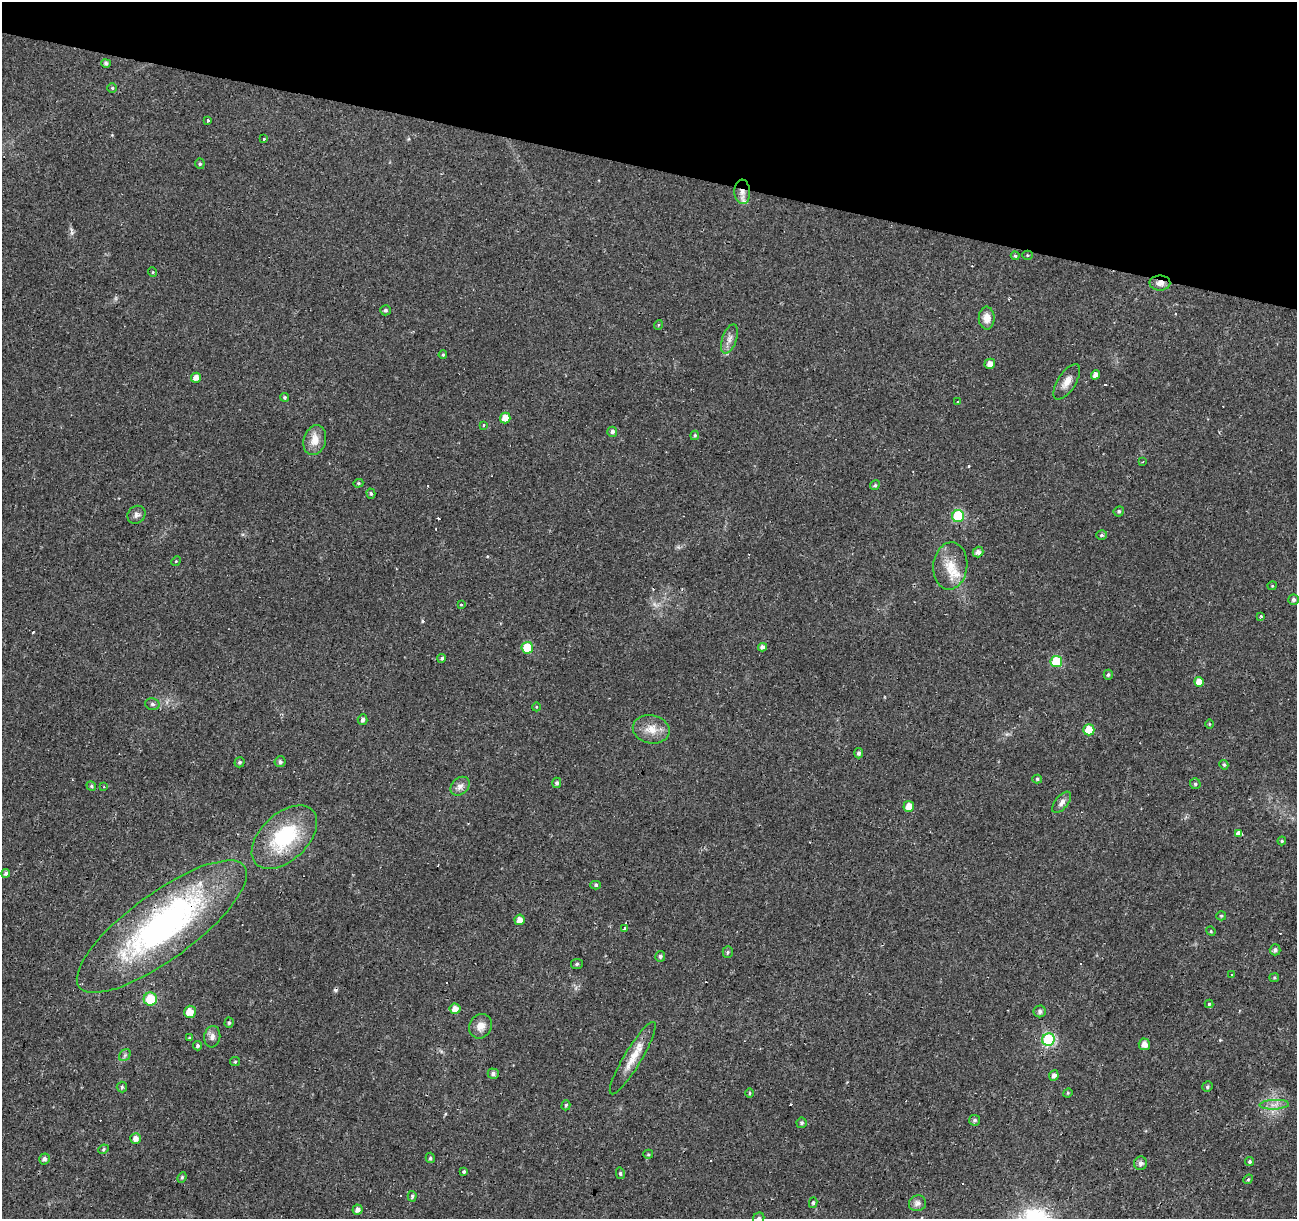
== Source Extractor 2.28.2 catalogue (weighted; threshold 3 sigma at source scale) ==
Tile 2 of 4 x 4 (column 2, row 1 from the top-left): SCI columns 1296-2590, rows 3868-5084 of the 5186 x 5364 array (HDU 1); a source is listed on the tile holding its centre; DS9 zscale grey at full resolution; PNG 1299 x 1221 px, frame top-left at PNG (2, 2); each listed source drawn as its Kron ellipse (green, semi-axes under 4 px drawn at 4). Shown black and unused: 14% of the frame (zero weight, under 2 of 3 exposures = <1% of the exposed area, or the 3 px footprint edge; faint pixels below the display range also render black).
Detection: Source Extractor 2.28.2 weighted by HDU 2 'WHT'; one run over the whole footprint, this tile lists its part. Background 0.024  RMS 0.0033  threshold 0.015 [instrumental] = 3 sigma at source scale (4.5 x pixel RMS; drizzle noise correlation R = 1.50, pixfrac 1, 0.0396/0.0396 arcsec/px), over >= 5 px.
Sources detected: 138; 1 inside a brighter object's white glare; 15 cosmic-ray / hot-pixel residue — neither listed nor drawn; the other 122 listed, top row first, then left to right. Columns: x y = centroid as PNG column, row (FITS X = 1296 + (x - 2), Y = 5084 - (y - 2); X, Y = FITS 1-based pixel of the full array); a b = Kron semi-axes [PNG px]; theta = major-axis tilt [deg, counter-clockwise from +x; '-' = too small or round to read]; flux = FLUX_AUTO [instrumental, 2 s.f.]
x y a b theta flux
106 63 5 4 - 0.78
112 88 5 4 - 0.45
208 120 3 3 - 83
264 138 3 3 - 1.3
200 164 5 4 - 0.5
742 192 12 8 -86 2.7
1028 255 5 4 - 0.39
1015 256 4 3 - 0.44
152 272 5 3 - 0.29
1160 283 10 7 -1 2
385 310 5 5 - 0.63
987 318 11 8 -89 3.1
658 325 5 3 - 0.34
729 339 15 7 70 1.9
443 355 4 3 - 0.41
990 364 5 5 - 2.2
1096 375 5 4 - 1.7
196 378 5 5 - 2
1067 382 20 9 57 3
285 397 4 4 - 0.52
958 402 4 3 - 0.38
505 418 5 5 - 3.7
484 425 3 3 - 0.9
612 432 5 5 - 0.87
695 435 5 3 - 0.44
315 440 15 11 72 3.9
1143 461 3 2 - 0.28
358 483 5 4 - 0.43
875 485 5 4 - 0.6
371 494 5 4 - 0.55
1119 511 5 5 - 0.6
136 515 9 8 - 1.3
958 516 6 6 - 28
1102 535 5 4 - 0.58
978 552 5 5 - 1.5
176 561 5 4 - 0.32
950 566 24 17 84 7.3
1272 586 4 4 - 0.34
1294 599 5 5 - 0.78
461 604 3 3 - 2.8
1261 616 3 3 - 1.9
762 647 4 4 - 1.3
527 648 6 5 - 12
442 658 4 4 - 0.55
1056 662 6 6 - 14
1108 675 5 4 - 0.61
1199 682 5 4 - 3.4
152 704 7 5 -14 0.75
536 707 4 3 - 0.26
363 720 5 5 - 0.92
1209 724 4 3 - 0.26
651 729 18 14 -11 4.6
1089 730 5 5 - 8.2
859 753 5 4 - 0.9
240 762 5 5 - 0.52
280 762 5 5 - 0.86
1224 765 5 4 - 0.55
1037 779 5 4 - 0.5
557 783 5 4 - 0.65
1195 784 5 5 - 0.64
91 786 5 4 - 0.46
460 786 11 8 45 1.7
104 787 3 2 - 0.47
1062 802 13 6 50 1.5
909 806 5 5 - 3.2
1238 833 4 3 - 18
284 837 39 23 43 25
1282 841 4 4 - 0.42
6 873 4 4 - 0.78
596 885 5 4 - 0.66
1221 916 5 4 - 0.44
520 920 5 5 - 2.4
162 927 102 33 36 96
624 928 3 3 - 1.5
1211 931 5 4 - 0.42
1275 950 5 5 - 0.92
728 952 5 5 - 0.51
660 956 5 5 - 0.78
577 964 6 5 - 0.61
1231 974 3 3 - 0.62
1274 978 5 4 - 0.38
150 999 6 6 - 9.2
1209 1004 4 4 - 0.38
455 1009 5 5 - 2.4
1040 1011 6 6 - 1
190 1012 6 5 - 3.7
229 1023 5 4 - 0.55
481 1026 12 11 - 2.8
212 1037 11 8 81 1.6
190 1038 3 2 - 0.34
1048 1040 6 6 - 38
1144 1044 6 5 - 2.2
198 1046 4 4 - 0.65
125 1055 7 5 47 0.76
633 1058 42 8 59 5.9
235 1062 5 4 - 0.38
493 1074 5 5 - 0.98
1054 1076 5 5 - 1.5
122 1087 5 5 - 0.55
1207 1087 5 5 - 0.53
750 1093 5 3 - 0.38
1068 1093 5 4 - 0.41
566 1105 5 4 - 0.5
1274 1105 15 5 2 1.8
975 1120 5 5 - 0.74
801 1123 5 5 - 0.68
136 1138 5 5 - 1.9
103 1149 5 4 - 0.49
648 1154 5 4 - 0.4
430 1158 5 4 - 0.56
44 1159 5 5 - 1.2
1249 1161 5 4 - 0.55
1141 1163 7 6 - 1.2
464 1171 4 3 - 0.65
620 1173 6 4 -78 0.51
182 1177 5 4 - 0.47
1248 1179 5 4 - 0.42
412 1196 5 4 - 0.56
813 1203 5 4 - 0.49
917 1203 9 8 - 1.4
357 1210 5 5 - 1.7
759 1218 6 5 - 0.73
Overlapping masked pixels (flux is a lower limit): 3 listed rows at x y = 742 192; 1160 283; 162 927
Isophote crosses this tile's border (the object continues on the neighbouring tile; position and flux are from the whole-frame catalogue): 1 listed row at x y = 759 1218